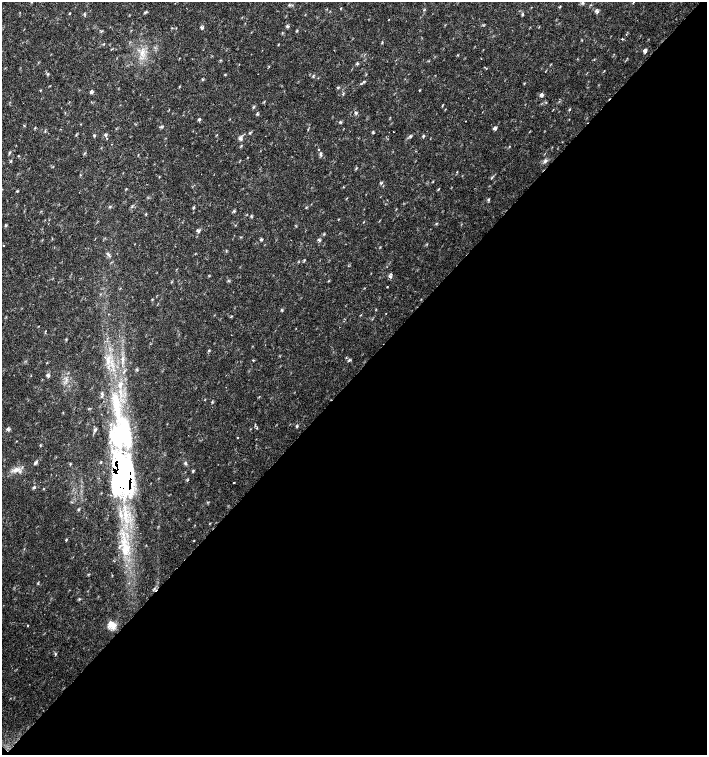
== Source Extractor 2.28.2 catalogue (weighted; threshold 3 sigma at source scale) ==
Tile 15 of 4 x 4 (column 3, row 4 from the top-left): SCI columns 3044-4453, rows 1-1506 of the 6023 x 6029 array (HDU 1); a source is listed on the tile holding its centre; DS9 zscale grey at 2 x 2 block average (1 PNG px = mean of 2 x 2 image px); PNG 709 x 757 px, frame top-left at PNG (2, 2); no overlay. Shown black and unused: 50% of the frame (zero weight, under 2 of 3 exposures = <1% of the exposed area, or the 3 px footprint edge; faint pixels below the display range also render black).
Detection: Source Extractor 2.28.2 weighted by HDU 2 'WHT'; one run over the whole footprint, this tile lists its part. Background 0.018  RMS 0.0031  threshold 0.0141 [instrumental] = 3 sigma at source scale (4.5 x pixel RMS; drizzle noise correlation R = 1.50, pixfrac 1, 0.0396/0.0396 arcsec/px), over >= 5 px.
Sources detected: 81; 1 cosmic-ray / hot-pixel residue — not listed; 1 inside a brighter listed object's ellipse — not listed separately; the other 79 listed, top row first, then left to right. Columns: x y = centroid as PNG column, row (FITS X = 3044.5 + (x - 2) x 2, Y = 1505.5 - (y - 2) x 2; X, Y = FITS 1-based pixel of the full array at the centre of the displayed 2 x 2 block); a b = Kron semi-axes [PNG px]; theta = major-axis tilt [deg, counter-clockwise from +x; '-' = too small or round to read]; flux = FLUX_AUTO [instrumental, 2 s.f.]
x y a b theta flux
634 2 3 2 - 0.43
582 3 3 3 - 0.86
597 11 7 4 -24 1.8
145 12 4 3 - 0.83
69 13 3 2 - 0.44
522 14 6 2 90 0.73
287 26 5 3 - 1.1
202 28 5 3 - 1.1
297 30 3 3 - 0.65
622 39 2 2 - 0.59
382 43 4 2 - 0.51
645 51 5 4 - 1.9
142 54 6 2 -50 1.1
594 59 3 2 - 0.29
363 82 3 2 - 0.55
338 88 4 3 - 0.68
91 92 5 3 - 1.2
343 94 3 2 - 0.46
541 95 6 4 -39 1.6
253 107 4 2 - 0.67
569 109 4 2 - 0.67
356 113 4 3 - 1
199 119 3 3 - 0.97
465 121 2 2 - 0.45
24 125 3 2 - 0.58
161 126 3 2 - 0.72
35 128 3 2 - 0.59
495 128 6 3 -34 1.2
250 132 4 2 - 0.67
94 135 3 3 - 0.86
106 135 4 4 - 1
423 136 4 3 - 0.77
240 138 6 4 -77 1.7
107 139 2 2 - 0.43
318 150 2 2 - 0.38
320 154 4 2 - 0.88
19 156 3 2 - 0.46
11 161 3 2 - 0.54
545 161 6 4 45 1.6
433 181 3 2 - 0.4
438 189 4 2 - 0.52
488 199 3 3 - 0.7
110 207 3 2 - 0.63
194 207 5 2 - 0.72
306 207 4 2 - 0.5
436 223 3 3 - 0.59
6 225 4 3 - 0.85
198 231 5 3 - 1.2
261 240 5 2 - 0.83
319 240 5 2 - 0.72
3 245 2 2 - 0.47
390 276 5 4 - 1.5
387 287 2 2 - 0.68
152 299 3 2 - 0.42
209 350 3 2 - 0.63
349 360 5 3 - 0.87
122 361 4 2 - 0.96
136 369 3 2 - 0.51
31 375 2 2 - 0.64
48 376 5 3 - 1.2
120 385 7 5 67 3.4
102 393 4 2 - 0.77
297 426 4 2 - 0.7
8 429 6 3 -23 1.3
95 430 6 3 61 1.2
123 433 41 28 89 80
238 437 2 2 - 1.1
35 463 5 3 - 1.2
185 463 5 4 - 1.1
16 470 8 6 26 4.1
193 471 4 3 - 0.78
121 475 39 22 90 210
234 482 2 2 - 0.57
34 487 3 3 - 0.95
194 540 3 2 - 0.36
126 550 16 10 76 14
154 589 3 2 - 0.57
27 625 2 2 - 0.71
112 625 7 5 -41 11
Overlapping masked pixels (flux is a lower limit): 1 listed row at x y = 121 475
Isophote crosses this tile's border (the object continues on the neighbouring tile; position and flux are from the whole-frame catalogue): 1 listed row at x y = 634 2
Diffuse or blended objects may show on this block-average render without a row.